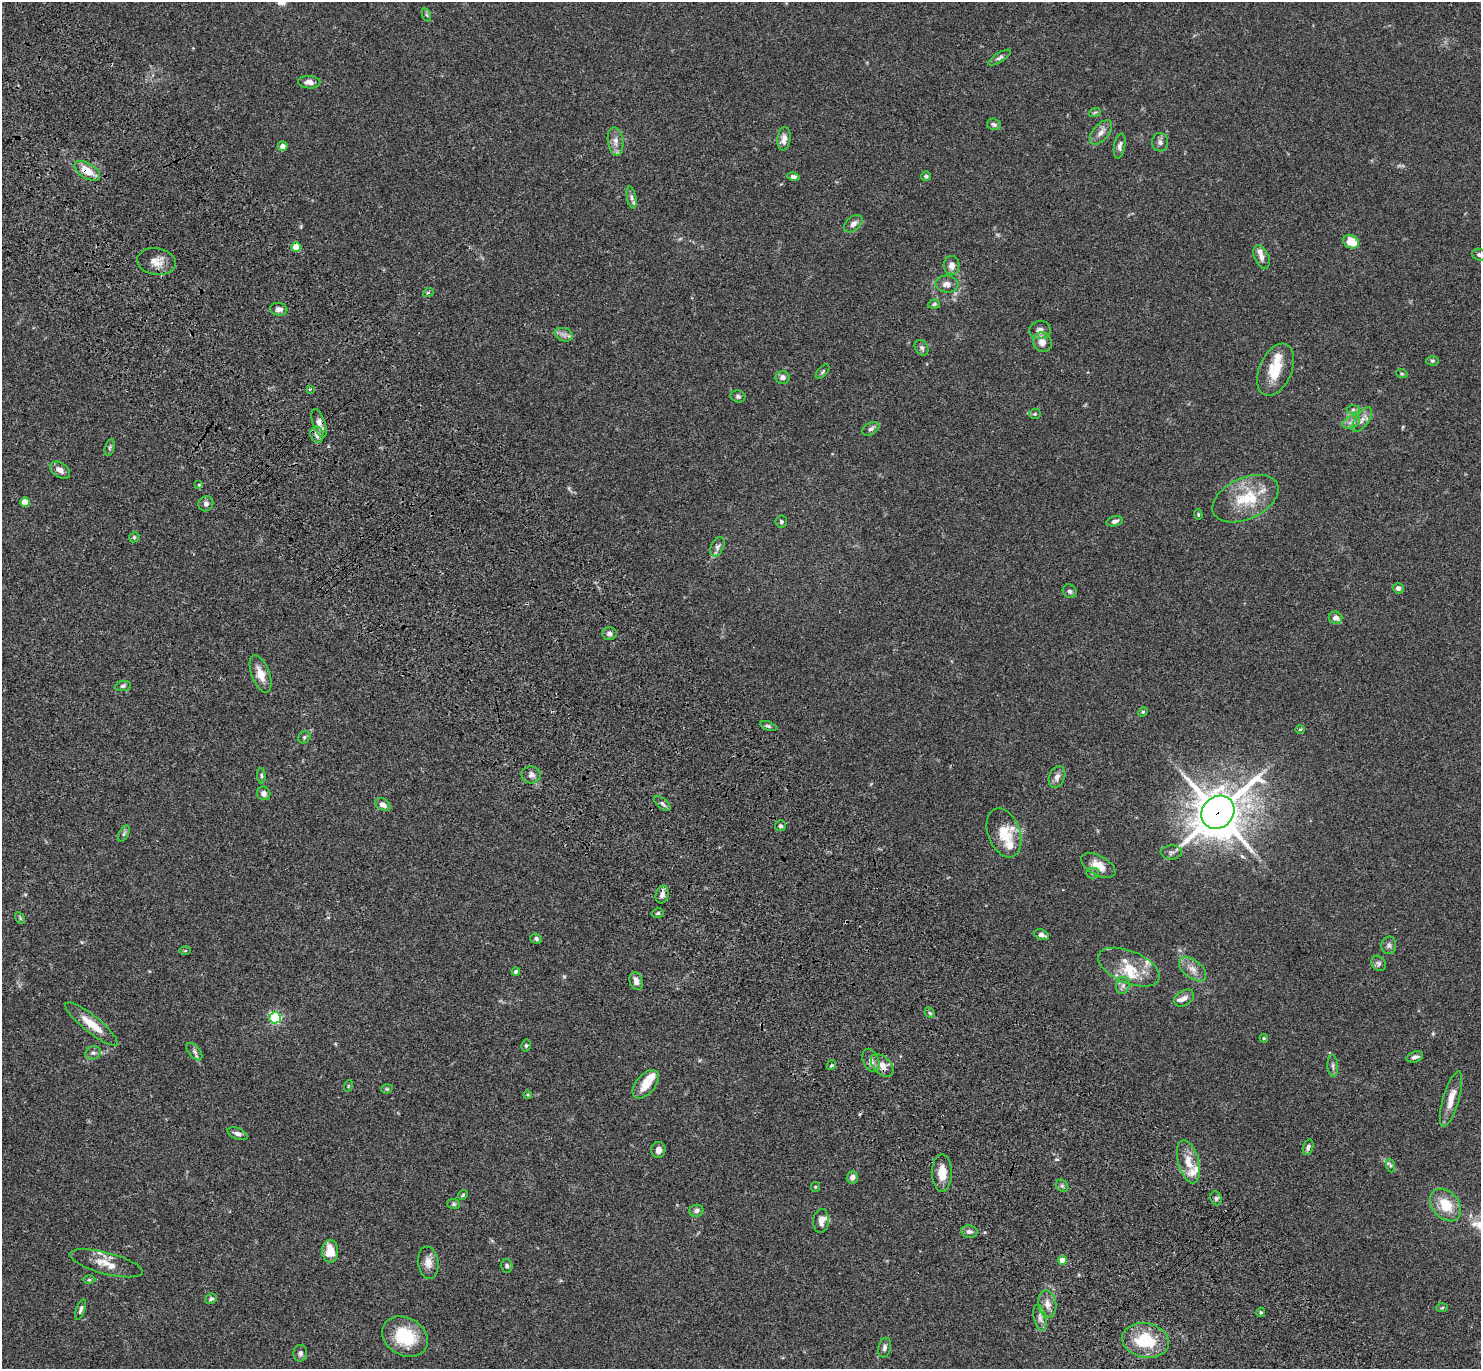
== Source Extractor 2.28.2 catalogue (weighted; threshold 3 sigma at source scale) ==
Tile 11 of 4 x 4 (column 3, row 3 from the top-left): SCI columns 3078-4556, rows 1758-3124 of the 6132 x 6118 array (HDU 1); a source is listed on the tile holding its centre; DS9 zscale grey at full resolution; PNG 1483 x 1371 px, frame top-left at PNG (2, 2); each listed source drawn as its Kron ellipse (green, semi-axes under 4 px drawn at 4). Shown black and unused: <1% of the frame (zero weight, under 3 of 4 exposures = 6% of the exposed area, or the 3 px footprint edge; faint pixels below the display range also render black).
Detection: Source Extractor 2.28.2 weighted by HDU 2 'WHT'; one run over the whole footprint, this tile lists its part. Background 0.0592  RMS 0.0053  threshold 0.0239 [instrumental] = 3 sigma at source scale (4.5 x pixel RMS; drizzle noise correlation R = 1.50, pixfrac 1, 0.05/0.05 arcsec/px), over >= 5 px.
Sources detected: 159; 1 cosmic-ray / hot-pixel residue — neither listed nor drawn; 17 inside a brighter listed object's ellipse — not listed separately; the other 141 listed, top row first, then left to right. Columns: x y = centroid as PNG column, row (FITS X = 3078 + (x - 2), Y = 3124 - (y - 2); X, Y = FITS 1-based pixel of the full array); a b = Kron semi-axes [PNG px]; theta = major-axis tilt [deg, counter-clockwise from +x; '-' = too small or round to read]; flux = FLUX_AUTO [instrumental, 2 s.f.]
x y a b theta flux
427 15 7 4 -71 0.79
1000 57 13 4 31 1.5
309 82 11 6 -3 2.6
1095 112 6 4 20 0.69
994 124 7 5 -16 1.3
1101 132 15 7 50 3.3
784 139 12 6 83 3.2
616 141 14 7 -82 3.5
1160 142 9 8 - 1.8
283 146 5 5 - 2.5
1120 146 13 5 80 1.8
87 171 14 7 -31 8.2
926 176 5 4 - 1.1
793 177 6 4 -12 1.3
632 198 11 4 -78 1.5
853 224 10 7 41 2.6
1351 242 8 6 -30 8.5
296 247 5 5 - 9
1479 255 7 5 -27 1.1
1262 257 12 7 -66 3.2
156 262 19 13 -10 6.1
952 265 9 7 -88 3
947 284 12 8 -6 3
428 293 5 3 - 0.61
934 304 5 4 - 0.77
279 309 9 6 -6 2.2
1040 330 11 9 1 3.1
564 335 9 6 -17 2.2
1042 342 10 9 - 4.3
922 348 8 6 -60 1.5
1432 361 6 4 -1 0.81
1276 370 27 16 67 14
823 372 9 4 49 0.89
1402 374 6 3 -18 0.6
783 377 7 6 - 1.8
310 389 3 3 - 0.58
738 396 7 6 - 1.2
1353 409 6 4 2 0.9
1035 414 6 5 - 0.78
1362 420 14 6 55 3.1
1351 422 9 6 24 2.2
319 423 15 6 -71 3.2
871 429 9 6 31 1.6
317 435 8 6 -72 2.6
110 447 8 4 76 0.92
60 470 11 7 -34 2.7
199 485 4 4 - 0.5
1245 499 35 20 25 20
25 502 5 4 - 9.2
206 504 8 7 - 1.6
1198 515 5 4 - 0.57
781 521 6 5 - 0.98
1115 521 8 5 13 1.6
134 537 5 4 - 0.68
717 547 10 6 65 1.8
1398 588 5 5 - 1.9
1070 591 7 6 - 1.2
1336 618 7 6 - 3
609 633 7 6 - 1.7
261 674 19 9 -69 6
123 686 8 5 8 1.2
1143 712 5 4 - 0.62
768 726 8 4 -19 1.1
1300 729 5 3 - 0.48
304 737 6 5 - 0.98
531 775 9 8 - 2.4
261 776 8 3 -89 0.82
1057 777 11 7 67 2.7
264 793 7 6 - 2.1
662 804 10 5 -42 1.4
383 805 8 5 -31 2.8
1218 812 17 15 45 1800
780 826 5 5 - 1.1
1004 833 25 16 -69 12
124 834 9 4 63 1.1
1171 852 10 7 2 1.6
1098 865 19 9 -28 6.7
1092 873 6 5 - 0.9
662 895 9 6 76 2.4
658 913 6 4 17 0.88
20 918 6 4 -58 0.64
1042 935 7 5 -20 2.4
536 939 6 5 - 1.1
1389 945 9 7 86 1.6
185 951 6 4 1 0.5
1379 963 8 6 -53 1.4
1129 967 33 16 -23 13
1192 969 16 9 -39 4.4
516 971 4 4 - 1
636 981 9 6 -72 3.5
1123 985 9 6 73 1.9
1184 998 11 7 33 2.3
930 1013 6 4 -46 0.83
275 1018 5 5 - 67
92 1024 33 8 -39 9.2
1264 1038 4 4 - 0.6
526 1045 6 4 76 0.81
194 1052 10 5 -50 1.6
93 1053 8 6 21 1.5
1415 1057 9 5 18 1.7
871 1060 12 7 -67 2.7
831 1065 5 4 - 0.63
882 1065 13 8 -46 4.7
1333 1066 11 5 -87 1.4
646 1084 17 9 50 7.7
348 1086 6 3 72 0.46
387 1089 6 4 18 0.65
528 1095 4 3 - 0.41
1451 1099 29 8 74 6.4
238 1134 10 5 -22 2.1
1308 1147 8 5 74 1.5
658 1150 8 7 - 2.4
1188 1162 22 10 -74 7.8
1391 1166 7 4 -71 0.9
942 1173 18 10 -90 7.9
852 1177 6 5 - 2.2
1062 1186 7 5 -42 1.1
815 1187 5 4 - 0.54
463 1195 5 4 - 0.63
1216 1198 7 5 -70 1.1
454 1204 6 5 - 0.86
1446 1205 18 13 -49 12
696 1211 7 6 - 1.7
821 1221 12 7 86 3.5
969 1232 8 6 -10 1.8
330 1251 11 8 -87 9.2
1063 1260 4 4 - 6.1
106 1263 38 10 -15 8
428 1263 16 10 -83 4.4
507 1266 6 6 - 1.2
89 1280 6 4 0 0.65
211 1299 6 5 - 1.1
1047 1304 14 9 -81 4.4
1442 1308 6 4 3 0.63
81 1309 11 4 71 1.4
1261 1312 5 4 - 0.63
1040 1318 13 6 -78 2.5
405 1337 24 18 -30 23
1146 1340 24 17 -11 24
884 1348 10 6 78 1.7
300 1353 8 7 - 1.7
Overlapping masked pixels (flux is a lower limit): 6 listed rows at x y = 87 171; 296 247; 319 423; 1218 812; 662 895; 1063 1260
Isophote crosses this tile's border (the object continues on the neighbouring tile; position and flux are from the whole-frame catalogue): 1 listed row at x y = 1479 255